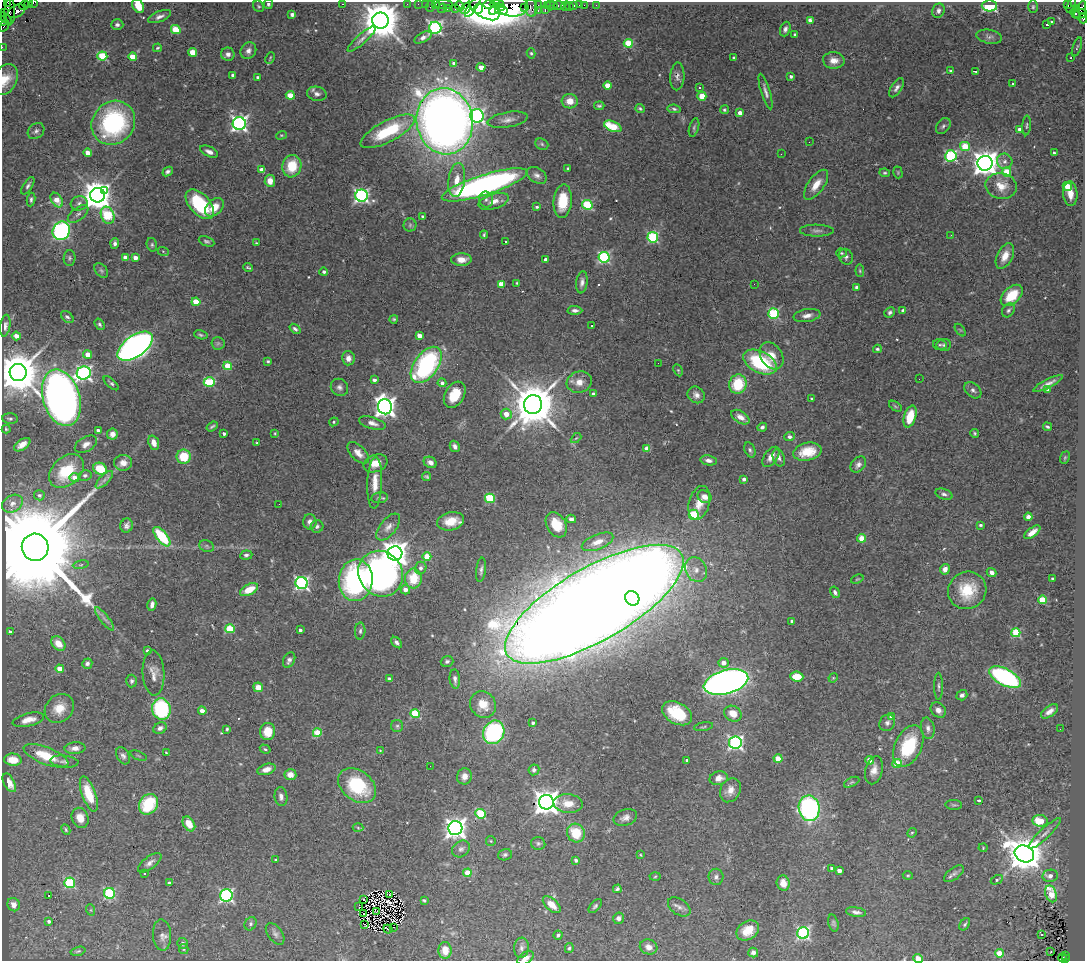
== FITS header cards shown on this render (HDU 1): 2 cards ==
NAXIS1  =                 1083
NAXIS2  =                  959

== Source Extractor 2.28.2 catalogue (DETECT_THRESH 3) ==
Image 1083 x 959 px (HDU 1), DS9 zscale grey, 1 PNG px = 1 image px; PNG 1087 x 963 px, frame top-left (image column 1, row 959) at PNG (2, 2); each listed source drawn as its Kron ellipse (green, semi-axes under 4 px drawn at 4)
Background 2.35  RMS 0.06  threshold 0.179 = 3 sigma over >= 5 px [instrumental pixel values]
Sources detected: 544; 2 with non-positive FLUX_AUTO (blend fragments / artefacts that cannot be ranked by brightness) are neither listed nor drawn; of the other 542, the 500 brightest by FLUX_AUTO listed and drawn (42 fainter detections omitted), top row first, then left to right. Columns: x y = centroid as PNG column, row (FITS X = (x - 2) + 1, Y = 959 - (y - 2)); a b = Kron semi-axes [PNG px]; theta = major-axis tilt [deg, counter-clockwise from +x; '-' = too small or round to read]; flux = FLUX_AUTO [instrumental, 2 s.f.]
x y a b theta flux
28 2 4 2 - 120
8 3 3 2 - 57
33 3 4 2 - 160
268 4 5 4 - 9.8
343 4 3 2 - 78
407 4 2 2 - 46
418 4 2 2 - 69
425 4 2 2 - 54
436 4 3 3 - 280
444 4 9 3 0 340
489 4 6 3 5 2700
497 4 7 3 3 3300
24 5 5 2 - 120
538 5 2 2 - 45
547 5 3 2 - 150
550 5 5 3 - 120
554 5 2 2 - 93
574 5 3 3 - 150
579 5 2 2 - 26
584 5 2 2 - 55
596 5 3 2 - 20
1067 5 3 3 - 520
1071 5 8 4 69 79
138 6 7 5 -60 65
259 6 6 5 - 6.4
430 6 6 2 72 320
460 6 5 4 - 510
513 6 15 10 1 2000
559 6 6 4 1 190
566 6 5 2 - 57
989 6 7 5 -1 270
473 7 12 3 55 520
501 7 4 3 - 1200
524 7 3 2 - 160
569 7 2 2 - 23
1033 7 6 5 - 7.1
442 8 5 3 - 47
466 8 6 3 47 390
478 8 6 4 66 1200
484 8 17 9 -34 6200
531 8 9 6 -86 530
1077 8 4 3 - 580
1082 8 7 4 80 600
447 9 3 2 - 130
455 9 3 3 - 250
494 9 6 3 56 1100
545 9 4 3 - 210
501 10 6 3 -9 1900
17 11 9 6 28 1300
538 11 3 2 - 330
938 11 7 6 - 15
10 12 13 5 88 1100
5 13 3 2 - 88
1076 14 6 3 -45 290
1080 14 7 4 10 670
292 15 4 3 - 15
160 16 12 5 22 17
5 18 7 2 -38 300
1083 18 5 3 - 250
810 20 4 3 - 28
3 21 4 3 - 200
380 21 8 8 - 16000
1052 22 3 3 - 7.9
1047 24 4 3 - 40
117 25 6 5 - 10
4 26 6 3 59 300
435 28 6 6 - 890
785 29 7 5 69 14
176 30 5 4 - 150
795 34 3 3 - 6.4
423 37 9 5 27 16
989 37 13 6 -9 17
361 39 18 5 42 21
628 43 4 4 - 160
2 47 2 2 - 35
1077 47 10 3 71 5.3
157 48 4 3 - 5.6
248 51 9 7 58 20
193 52 4 4 - 110
531 53 5 4 - 6.6
228 54 7 6 - 19
102 56 5 4 - 240
133 57 4 4 - 98
270 58 6 2 64 4.2
734 58 3 3 - 9
1071 58 3 2 - 5.3
834 60 11 8 -6 36
454 63 3 3 - 20
481 67 4 4 - 44
950 71 4 3 - 5.9
975 71 3 2 - 5.8
233 75 4 3 - 21
677 76 14 7 87 19
791 76 3 3 - 12
258 77 3 3 - 7.7
5 80 16 11 60 62
1013 84 3 3 - 8
607 85 4 4 - 70
699 88 3 3 - 14
896 88 11 5 57 16
766 91 19 4 -73 18
317 94 10 7 -10 19
290 95 4 4 - 110
702 96 4 4 - 99
570 101 8 7 - 48
599 106 5 3 - 7.6
640 108 4 3 - 7.1
674 109 6 4 -10 8.2
724 110 4 4 - 6.3
740 113 4 3 - 29
477 116 7 6 - 1100
508 120 20 7 10 31
445 121 33 28 -81 5100
113 123 23 20 48 600
239 124 6 6 - 1400
1027 125 10 3 86 7
613 126 9 5 -23 140
943 126 9 6 52 11
694 128 9 4 73 8.3
1019 129 4 4 - 12
36 131 9 7 40 13
388 131 30 10 28 260
281 135 5 4 - 4.6
809 142 2 2 - 4.3
542 144 7 5 -25 7.6
965 147 5 4 - 120
209 152 10 5 -25 19
88 153 4 4 - 40
1054 153 4 3 - 7.4
781 154 2 2 - 6.7
951 156 6 5 - 520
1005 161 8 7 - 20
985 163 7 7 - 5200
292 166 11 9 80 120
568 168 3 2 - 4.5
262 170 4 4 - 44
168 172 5 4 - 11
898 172 6 4 -72 5.2
1007 172 5 4 - 120
885 173 5 4 - 6
537 175 11 7 -32 19
457 180 17 8 83 55
270 181 6 5 - 39
484 185 44 10 17 1700
816 185 17 8 54 54
28 186 10 4 57 11
1001 186 15 13 -12 70
1067 187 5 4 - 98
105 191 3 3 - 110
1070 194 12 7 -85 49
98 195 7 7 - 7100
361 196 6 6 - 1000
31 199 7 4 82 9.7
57 200 8 5 -56 60
486 200 8 7 - 17
494 201 16 7 17 40
563 201 17 9 85 120
79 203 8 7 - 16
200 204 18 10 -48 270
587 205 5 4 - 280
214 207 11 7 43 55
537 207 4 3 - 7.5
78 214 12 6 37 17
108 215 9 6 -67 310
423 216 3 3 - 6
410 225 6 6 - 8.5
61 231 9 8 - 780
817 231 17 6 0 18
484 235 4 3 - 6.1
951 235 3 3 - 4.3
653 237 5 5 - 420
207 241 8 4 -22 8.5
505 241 3 3 - 10
115 243 5 4 - 11
256 243 3 2 - 4.2
152 245 7 5 -76 7.4
163 251 6 3 -19 4.2
841 253 5 4 - 5.7
1005 256 14 7 64 44
125 257 4 3 - 21
604 257 5 5 - 550
846 257 8 6 -63 13
70 258 8 6 89 8.5
135 258 4 4 - 27
546 259 3 3 - 18
461 260 10 6 1 40
248 267 5 3 - 5.7
101 271 8 5 -49 8.6
860 271 6 4 -83 5.2
324 272 4 4 - 9.7
582 282 11 5 82 20
517 283 4 3 - 4.6
501 284 4 4 - 56
754 284 2 2 - 6.6
856 287 4 3 - 8.2
1012 295 13 8 43 120
196 302 4 4 - 100
575 310 7 4 -1 14
1008 310 7 6 - 10
903 311 4 3 - 15
890 312 5 4 - 9.1
774 314 5 5 - 350
807 316 13 6 10 28
67 317 7 5 -41 11
394 319 4 4 - 6.5
99 324 6 4 -56 8.3
5 326 11 5 81 14
592 326 3 2 - 4.9
295 329 6 4 -39 11
960 330 7 4 -52 5.3
201 335 7 4 -14 6.6
16 336 4 4 - 21
419 336 4 4 - 38
218 343 6 6 - 8.7
940 345 7 5 -10 8.2
944 345 7 6 - 8.3
135 346 20 10 35 2500
877 349 4 3 - 7.1
88 354 4 4 - 59
772 356 15 10 -57 56
348 358 7 6 - 28
268 361 4 4 - 5.7
760 362 18 10 -27 330
658 363 2 2 - 10
426 365 21 12 54 620
228 366 4 4 - 110
678 370 6 4 -64 5.3
18 373 8 8 - 19000
84 373 7 6 - 1200
919 379 2 2 - 8.4
374 380 4 3 - 15
209 382 5 5 - 240
579 382 13 10 17 44
111 383 9 4 -42 8.4
442 383 4 4 - 16
1048 383 16 4 27 25
738 384 10 8 75 170
339 387 9 8 - 17
1048 389 4 4 - 23
973 390 9 6 -41 14
593 394 3 3 - 10
455 395 14 9 59 100
696 395 9 8 - 21
61 398 29 18 -73 2900
812 399 3 3 - 8.9
533 404 9 9 - 21000
895 406 7 3 -36 5.1
385 407 7 7 - 2900
506 414 5 5 - 48
740 417 10 6 -31 30
910 417 11 6 74 110
10 419 8 5 -2 9.5
334 422 5 4 - 5.8
372 423 13 6 -16 25
212 426 6 3 36 6.9
762 427 5 4 - 12
1047 427 4 3 - 6.7
6 429 4 3 - 5
98 430 4 3 - 11
224 433 3 3 - 11
275 433 3 3 - 4.3
974 433 4 4 - 5.9
112 434 5 5 - 23
789 436 5 4 - 12
576 438 6 3 43 4.5
154 443 7 5 -71 29
257 443 3 3 - 4.9
86 444 12 7 30 26
22 445 9 5 34 31
455 446 6 4 -60 15
647 449 4 4 - 59
750 450 8 5 -67 9.6
807 452 14 8 12 110
358 453 13 7 -45 32
184 457 7 7 - 120
771 457 11 6 55 38
779 458 9 6 -71 15
1065 458 6 4 69 5.8
709 460 8 5 -10 17
430 462 7 5 -26 21
123 463 9 8 - 35
376 463 12 8 20 53
858 465 9 6 49 19
100 469 7 5 -23 120
66 471 20 14 43 170
85 475 6 5 - 9.4
426 476 4 3 - 6.3
75 478 5 4 - 32
744 479 4 3 - 16
104 480 11 5 46 16
375 483 26 7 88 60
944 494 9 5 -20 12
39 495 5 5 - 12
705 497 7 6 - 33
379 498 8 5 8 9.6
490 498 5 4 - 230
699 503 17 10 75 58
12 504 11 8 32 21
279 504 2 2 - 9
694 515 5 5 - 270
1028 517 4 4 - 24
571 519 4 4 - 13
451 521 14 9 13 81
310 522 7 6 - 20
556 525 13 9 -59 86
980 525 4 3 - 6
126 526 7 6 - 15
317 526 6 6 - 10
388 527 16 8 51 28
1032 532 9 4 37 33
162 537 12 5 -51 240
861 538 4 4 - 100
598 542 16 7 21 43
207 546 7 5 -22 9.3
35 547 13 13 - 170000
395 553 7 7 - 5000
246 555 6 4 6 11
427 557 4 4 - 100
81 565 8 4 9 7.4
421 568 6 5 - 13
945 569 5 4 - 26
481 570 12 5 83 13
696 570 13 10 -60 38
992 572 5 4 - 16
381 574 23 21 -51 1400
413 578 10 8 85 110
857 579 6 3 22 4.2
1052 579 3 3 - 6.9
356 580 21 17 86 710
302 583 6 6 - 990
249 590 10 5 27 80
405 590 5 4 - 24
967 590 19 18 - 150
835 592 6 4 -59 13
632 598 7 6 - 330
1042 600 4 4 - 190
594 604 101 36 30 28000
152 605 6 4 77 18
104 619 14 4 -51 16
792 621 4 3 - 14
230 629 5 4 - 170
300 630 3 3 - 11
360 631 8 5 88 11
10 632 3 3 - 7
1016 633 4 4 - 280
397 642 7 4 -46 12
58 644 8 6 -45 37
147 651 4 4 - 8.4
289 660 8 5 64 16
447 661 6 5 - 9.2
723 663 5 5 - 32
87 664 5 5 - 12
60 669 4 4 - 70
154 673 22 11 -87 39
797 677 6 5 - 82
1005 677 17 8 -28 670
389 678 4 3 - 11
833 678 5 4 - 4.4
455 679 10 5 -84 16
132 681 6 5 - 9.7
726 682 23 11 15 3100
939 686 13 3 90 9.4
258 687 5 5 - 40
962 695 5 5 - 14
483 704 14 12 -46 58
59 708 16 13 44 70
161 709 11 9 -76 400
938 710 8 7 - 23
202 711 4 4 - 31
1050 711 10 5 35 21
677 713 16 10 -30 160
415 714 5 4 - 220
733 714 9 7 -34 53
892 717 4 4 - 40
28 720 16 6 14 37
533 723 3 3 - 8.8
887 723 8 7 - 15
397 726 6 6 - 7.8
703 727 9 3 10 5.4
160 728 7 5 27 17
928 728 11 6 -79 20
227 729 4 3 - 5.7
1060 729 2 2 - 8.8
267 731 8 7 - 80
494 732 12 10 60 530
317 733 4 4 - 130
735 743 6 6 - 940
908 746 22 13 65 240
75 748 10 6 4 27
265 749 5 4 - 6.2
380 751 4 3 - 4.2
166 753 3 3 - 4.5
46 756 24 8 -21 120
123 756 9 6 -61 15
138 756 9 3 -21 4.3
778 759 4 4 - 110
13 760 9 6 -6 61
687 760 3 3 - 11
869 760 4 4 - 58
64 761 14 6 -6 17
897 764 5 4 - 120
430 766 2 2 - 11
266 769 9 5 17 33
534 770 5 5 - 13
874 770 14 8 77 34
290 775 6 5 - 37
464 776 8 7 - 24
719 778 9 7 13 25
852 782 8 4 26 7
9 783 10 5 -62 45
357 786 21 15 -37 280
730 790 12 10 62 33
89 794 18 7 -70 130
281 797 9 6 -82 18
979 800 3 3 - 6.1
546 802 7 7 - 4700
568 803 14 9 -5 66
148 804 11 9 56 200
954 805 8 5 -3 7.2
809 808 13 10 -81 850
481 814 5 5 - 260
80 818 10 8 -67 48
625 818 12 8 19 23
1040 821 7 6 - 89
189 824 8 5 -57 53
358 828 5 3 - 4.3
455 828 7 7 - 2800
66 830 6 4 -62 6.8
576 833 10 8 -55 120
912 833 5 4 - 4.9
1045 833 21 5 43 25
491 841 5 4 - 4.8
538 843 7 6 - 9.3
983 848 4 4 - 4.3
461 849 9 7 37 15
1024 854 10 8 -27 12000
505 855 7 5 17 8.6
640 855 4 4 - 4.2
276 859 3 2 - 4.6
576 860 4 3 - 12
150 863 14 6 37 21
832 868 4 3 - 8.2
839 871 4 3 - 24
467 873 4 4 - 110
145 874 3 2 - 7.5
954 874 11 5 37 14
908 875 5 3 - 4.5
1050 876 7 6 - 26
655 877 5 3 - 4.3
716 877 8 7 - 15
997 880 6 4 27 6.6
70 883 5 5 - 380
169 883 3 3 - 7.7
783 883 7 6 - 38
617 889 4 3 - 8.2
110 893 5 5 - 430
1051 894 9 5 -71 140
49 895 3 3 - 6.4
226 895 6 6 - 880
389 895 3 2 - 4.3
363 899 3 2 - 10
424 900 4 3 - 6
14 905 7 6 - 27
552 905 11 5 -43 51
359 906 3 2 - 4.7
595 906 8 4 49 9.1
679 907 12 7 -34 19
91 910 6 4 -72 4.9
377 911 3 2 - 6.1
856 912 10 4 -8 15
364 914 2 2 - 5
619 918 6 5 - 15
49 921 4 3 - 10
833 923 8 5 -74 8.4
251 924 7 5 58 8.9
365 924 3 2 - 12
965 924 6 4 54 8.1
393 927 2 2 - 32
388 929 5 2 - 6.1
748 930 12 9 35 75
803 933 6 5 - 750
275 934 12 7 -54 15
1042 934 4 3 - 35
162 935 16 9 -86 24
558 935 4 3 - 10
182 943 5 5 - 12
649 947 9 7 -20 26
521 948 10 7 85 17
569 948 5 3 - 6.9
184 949 5 4 - 5.2
445 950 8 6 -86 52
78 951 7 4 14 6.9
753 952 5 5 - 15
1051 952 3 2 - 11
999 953 4 4 - 86
1065 955 3 2 - 450
525 958 9 5 32 19
1062 958 4 3 - 210
918 959 5 4 - 43
1065 959 3 3 - 170
At the frame edge (FLAGS 8, measured only in part): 11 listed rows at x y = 28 2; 8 3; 33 3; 268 4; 138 6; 1083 18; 3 21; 2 47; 5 80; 525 958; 918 959
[42 fainter detections neither listed nor drawn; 2 non-positive-flux detections neither listed nor drawn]